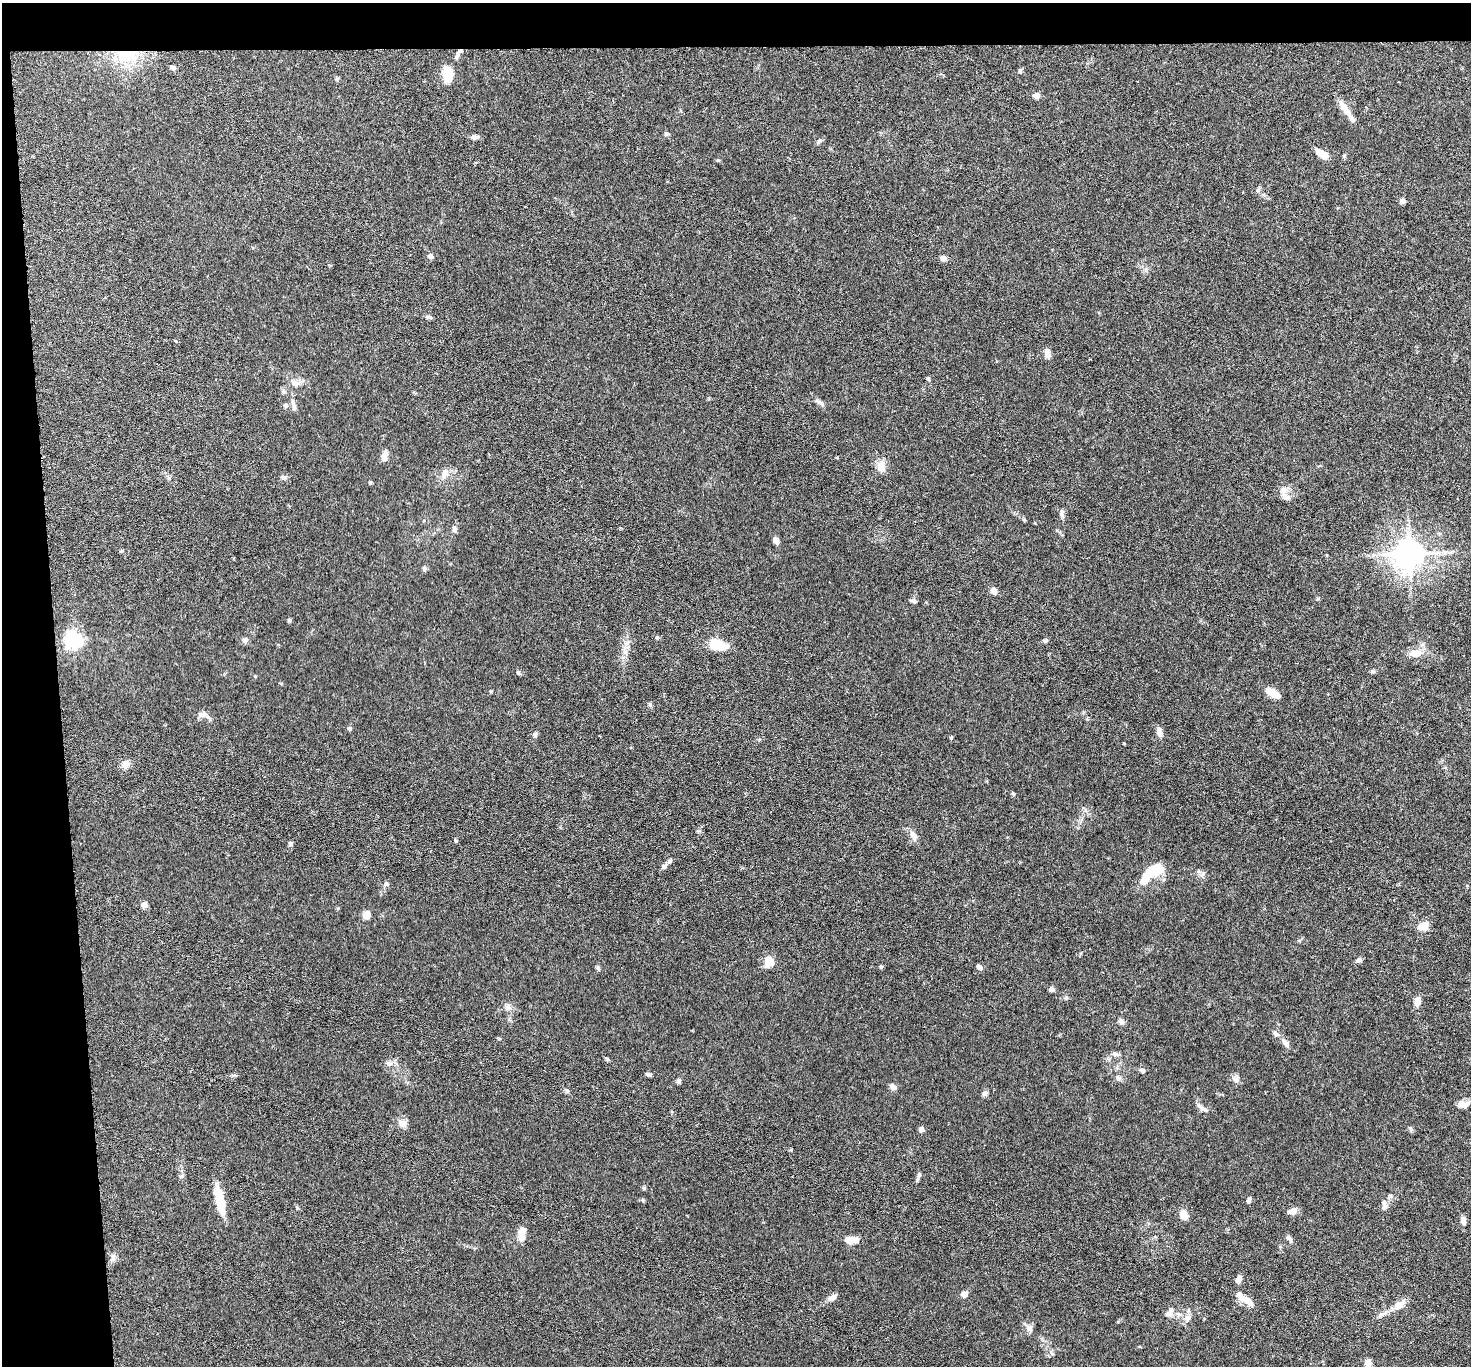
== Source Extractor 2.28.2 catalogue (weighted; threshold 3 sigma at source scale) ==
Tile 1 of 3 x 3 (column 1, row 1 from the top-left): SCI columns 5-1473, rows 2895-4258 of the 4415 x 4386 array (HDU 1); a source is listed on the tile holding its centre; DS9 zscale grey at full resolution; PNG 1473 x 1368 px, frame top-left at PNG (2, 3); no overlay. Shown black and unused: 7% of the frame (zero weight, under 3 of 6 exposures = <1% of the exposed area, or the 3 px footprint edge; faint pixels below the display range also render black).
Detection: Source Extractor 2.28.2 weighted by HDU 2 'WHT'; one run over the whole footprint, this tile lists its part. Background 0.0464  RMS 0.0023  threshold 0.00947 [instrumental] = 3 sigma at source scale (4.09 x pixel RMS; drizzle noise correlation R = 1.36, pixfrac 0.8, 0.05/0.05 arcsec/px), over >= 5 px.
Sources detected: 123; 2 inside a brighter object's white glare — not listed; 9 inside a brighter listed object's ellipse — not listed separately; the other 112 listed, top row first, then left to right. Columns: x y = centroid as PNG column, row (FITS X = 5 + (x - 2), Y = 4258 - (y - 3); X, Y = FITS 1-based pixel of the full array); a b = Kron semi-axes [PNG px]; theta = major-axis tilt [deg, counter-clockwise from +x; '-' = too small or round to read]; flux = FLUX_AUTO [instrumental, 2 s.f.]
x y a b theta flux
458 52 11 4 55 0.69
126 55 32 17 2 9.6
173 68 6 5 - 0.69
1020 70 6 5 - 0.33
447 74 14 8 -82 6.5
1036 96 8 6 -4 0.98
1346 111 35 6 -54 2.3
666 134 5 5 - 0.37
474 137 12 5 5 0.74
819 141 10 4 45 0.45
1322 154 12 7 -33 2.7
1258 190 6 4 72 0.34
1402 201 6 5 - 0.75
430 256 6 5 - 0.96
943 258 6 6 - 0.99
427 317 6 5 - 0.38
1047 353 11 6 -79 1.4
928 379 5 4 - 0.34
295 383 12 8 -27 1.2
293 402 15 5 -76 0.98
820 403 14 5 -33 0.74
286 406 6 6 - 0.43
384 456 14 7 77 1.2
881 466 16 10 78 1.8
445 474 14 9 69 1.7
284 477 7 6 - 0.51
370 483 5 4 - 0.25
1283 491 17 6 -89 1.1
1062 514 11 5 -87 0.65
454 529 9 6 -76 0.65
776 541 8 6 -62 1.1
1409 554 11 10 - 210
424 569 7 5 -87 0.43
994 591 7 6 - 1.2
914 601 8 5 -16 0.41
290 620 6 4 -89 0.28
657 637 5 4 - 0.24
74 640 7 7 - 41
245 640 8 7 - 0.63
1045 641 6 5 - 0.37
717 645 18 10 -15 5.2
625 652 7 5 -44 0.61
1415 654 13 11 -30 1.9
1373 671 7 4 0 0.35
1272 693 17 8 -29 2.5
202 714 11 7 5 0.98
349 728 5 5 - 0.38
1159 732 10 7 -75 1.2
535 735 7 5 63 0.44
951 737 4 4 - 0.35
1124 743 3 3 - 0.18
126 764 8 8 - 1.8
913 835 13 7 -60 1.3
456 841 5 4 - 0.26
290 844 6 5 - 0.43
664 866 9 6 41 0.69
1149 872 12 9 29 4.3
1203 874 10 6 59 0.66
386 884 7 5 27 0.48
144 905 5 5 - 1.9
366 915 6 6 - 2.4
1424 926 12 10 25 2.2
1359 960 7 6 - 0.66
769 962 13 11 80 2.3
881 967 5 4 - 0.26
979 967 7 5 -33 0.74
1051 990 7 5 -2 0.59
1066 997 6 4 19 0.3
1417 1001 9 7 82 1.6
508 1007 11 9 -90 1
1121 1021 9 6 -53 0.66
1275 1033 8 5 -38 0.62
1286 1043 14 7 -48 1.1
1115 1054 10 6 -23 0.66
607 1059 6 5 - 0.31
389 1063 10 7 -18 0.92
1142 1070 7 6 - 0.53
649 1074 7 4 -16 0.49
1118 1078 9 6 -64 0.61
1236 1079 10 9 - 0.89
679 1081 6 6 - 0.47
893 1087 10 7 -44 0.76
567 1091 6 5 - 0.39
985 1094 8 6 25 0.57
1463 1104 15 8 3 1.4
1202 1108 17 5 -37 0.97
402 1123 12 10 -29 1.3
921 1129 5 5 - 1.2
919 1175 11 5 63 0.53
181 1176 7 5 44 0.41
220 1199 33 10 -77 4.9
643 1200 6 3 -71 0.25
1249 1200 8 5 70 0.45
1385 1207 9 6 55 0.73
1292 1211 13 6 17 1
1184 1214 8 6 -65 2.8
1463 1221 8 5 -82 1.3
522 1236 12 8 -89 1.9
1289 1238 10 5 -52 0.67
855 1240 9 8 - 1.3
113 1258 10 6 -89 0.78
1239 1280 10 6 65 1.1
964 1294 7 6 - 1.1
832 1298 11 6 27 1.2
1249 1301 19 8 -45 1.7
1399 1305 18 9 32 2.3
1169 1313 14 8 52 1.2
1178 1314 9 5 -27 0.81
1381 1315 10 6 33 0.78
1188 1318 9 8 - 1.1
1029 1328 9 7 89 0.81
1368 1363 8 7 - 1.5
Overlapping masked pixels (flux is a lower limit): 2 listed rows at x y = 458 52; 126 55
Unlisted compact peaks at least as high as the median listed source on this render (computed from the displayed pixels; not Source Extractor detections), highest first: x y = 518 672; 644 1188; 650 704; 718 160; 1410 1128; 598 968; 1013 793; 1318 598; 297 1208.